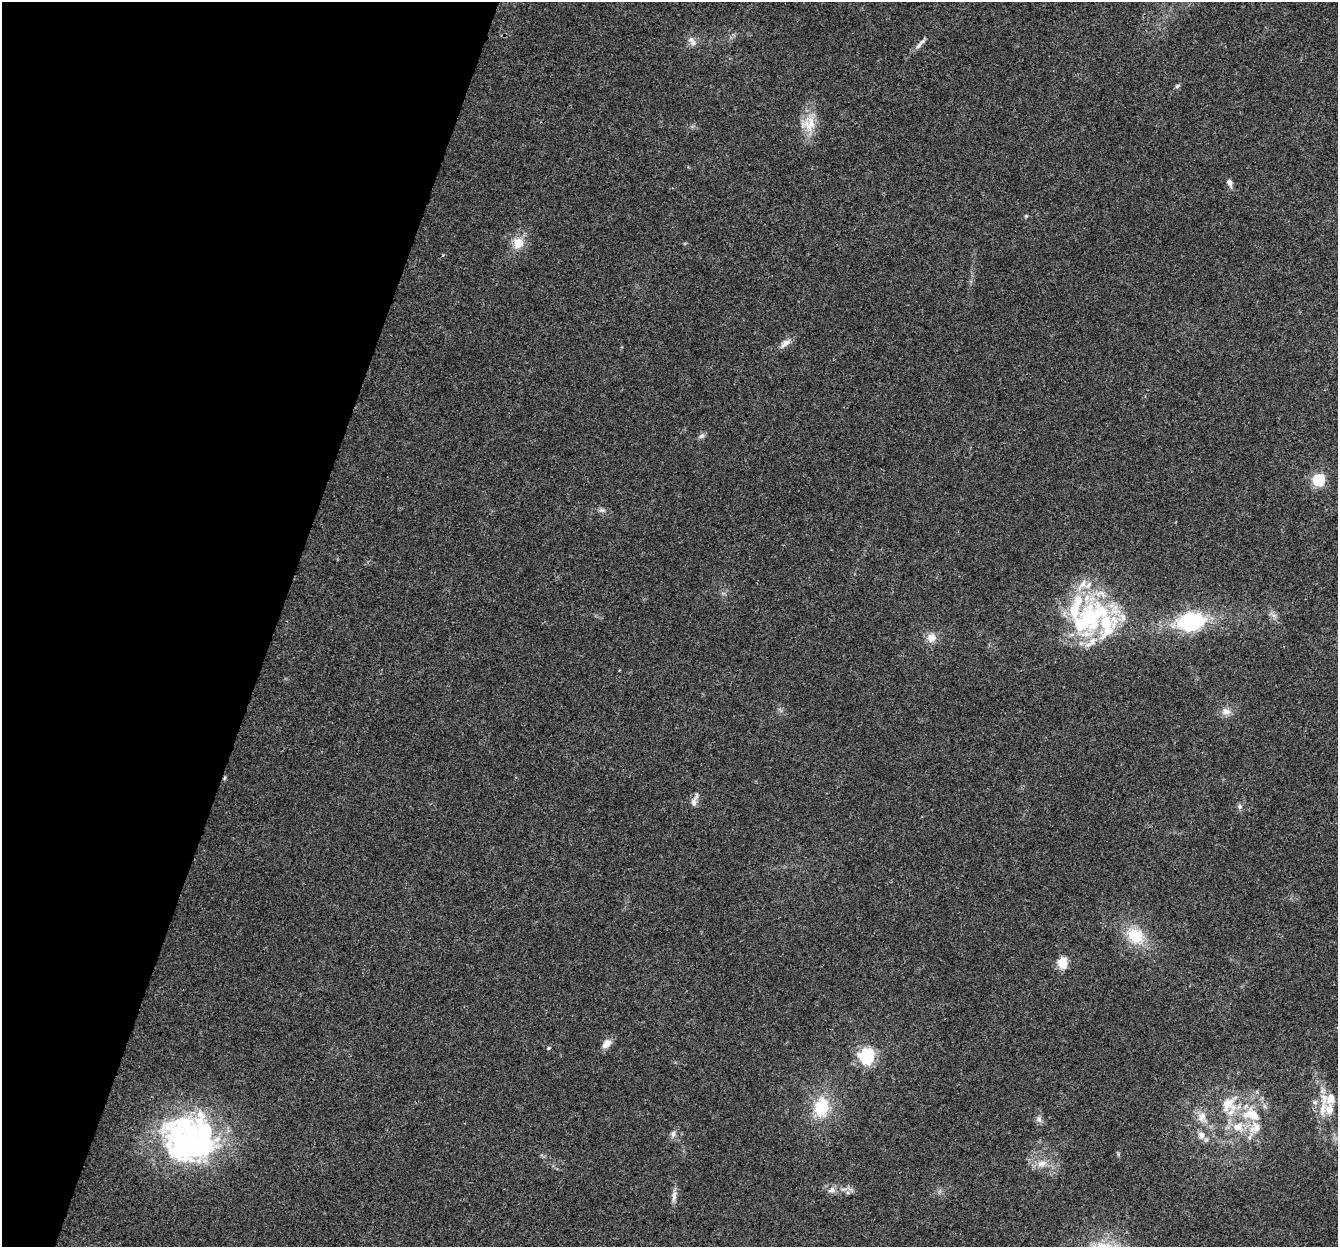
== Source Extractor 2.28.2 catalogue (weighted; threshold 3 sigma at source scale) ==
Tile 9 of 4 x 4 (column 1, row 3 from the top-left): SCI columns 30-1365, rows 1580-2824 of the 5395 x 5585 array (HDU 1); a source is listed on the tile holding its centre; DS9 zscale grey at full resolution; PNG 1340 x 1249 px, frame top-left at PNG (2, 2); no overlay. Shown black and unused: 21% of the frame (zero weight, under 3 of 4 exposures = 5% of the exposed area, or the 3 px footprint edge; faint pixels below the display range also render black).
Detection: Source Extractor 2.28.2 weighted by HDU 2 'WHT'; one run over the whole footprint, this tile lists its part. Background 0.03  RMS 0.0032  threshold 0.0144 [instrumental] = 3 sigma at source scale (4.5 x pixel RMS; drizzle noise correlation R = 1.50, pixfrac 1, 0.0396/0.0396 arcsec/px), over >= 5 px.
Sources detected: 54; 3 inside a brighter object's white glare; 1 cosmic-ray / hot-pixel residue — not listed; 15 inside a brighter listed object's ellipse — not listed separately; the other 35 listed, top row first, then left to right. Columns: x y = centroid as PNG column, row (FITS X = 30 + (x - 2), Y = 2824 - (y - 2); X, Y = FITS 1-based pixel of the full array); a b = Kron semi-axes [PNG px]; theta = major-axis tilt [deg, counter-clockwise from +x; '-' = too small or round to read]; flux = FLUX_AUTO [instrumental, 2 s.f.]
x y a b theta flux
691 40 10 8 -41 1.7
919 45 14 6 50 1.5
1177 86 8 4 36 0.54
808 124 23 21 46 6.8
1230 183 9 6 -66 1.3
1026 216 5 4 - 0.36
518 243 15 14 - 4.9
785 343 15 8 40 2.1
702 436 8 7 - 0.93
1318 480 6 6 - 37
601 510 8 6 -15 0.92
1274 615 7 5 -1 0.89
1087 616 54 35 84 37
1191 622 35 22 10 25
931 638 12 11 - 3
1226 711 13 9 -13 2.3
694 803 12 7 88 1.8
1240 806 7 7 - 0.87
1136 936 23 18 -35 11
1062 963 11 9 82 5.4
607 1044 13 9 47 2.5
549 1048 5 4 - 0.42
867 1056 6 6 - 81
1228 1104 24 22 52 10
821 1107 23 17 83 13
1322 1109 44 9 83 6.2
1253 1115 22 13 -44 7.4
1202 1117 18 12 -86 4.1
1039 1119 10 7 -63 1.2
1238 1127 14 11 5 5.5
673 1134 9 6 80 1.2
202 1138 69 44 81 56
1042 1163 16 9 14 3.1
832 1190 12 8 11 1.9
674 1196 16 6 77 1.7
Overlapping masked pixels (flux is a lower limit): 1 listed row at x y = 694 803